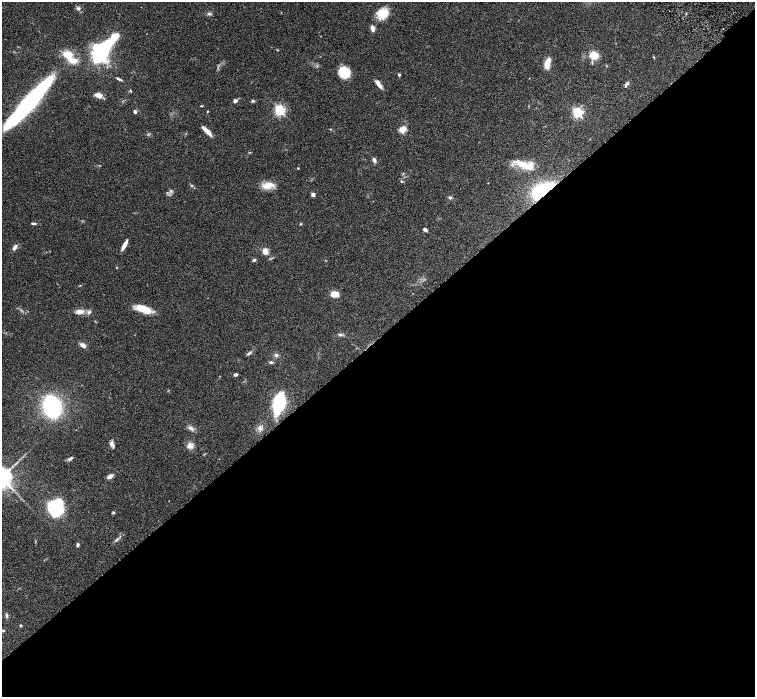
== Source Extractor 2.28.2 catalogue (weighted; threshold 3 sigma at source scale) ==
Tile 15 of 4 x 4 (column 3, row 4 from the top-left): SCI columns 3016-4520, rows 305-1694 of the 6028 x 6026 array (HDU 1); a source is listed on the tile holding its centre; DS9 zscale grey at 2 x 2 block average (1 PNG px = mean of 2 x 2 image px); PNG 757 x 699 px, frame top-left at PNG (2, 2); no overlay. Shown black and unused: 52% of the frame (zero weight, under 3 of 6 exposures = <1% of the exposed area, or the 3 px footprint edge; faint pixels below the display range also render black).
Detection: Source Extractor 2.28.2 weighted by HDU 2 'WHT'; one run over the whole footprint, this tile lists its part. Background 0.0806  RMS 0.0041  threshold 0.0169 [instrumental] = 3 sigma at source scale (4.09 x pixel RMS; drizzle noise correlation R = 1.36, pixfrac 0.8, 0.05/0.05 arcsec/px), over >= 5 px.
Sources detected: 75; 2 inside a brighter object's white glare — not listed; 3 inside a brighter listed object's ellipse — not listed separately; the other 70 listed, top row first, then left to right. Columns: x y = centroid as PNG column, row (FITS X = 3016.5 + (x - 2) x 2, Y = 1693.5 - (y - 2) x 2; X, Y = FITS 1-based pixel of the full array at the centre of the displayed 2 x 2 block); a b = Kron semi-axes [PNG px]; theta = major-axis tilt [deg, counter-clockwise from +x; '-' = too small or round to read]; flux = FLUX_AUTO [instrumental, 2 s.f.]
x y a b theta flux
78 8 5 5 - 2
382 13 12 11 - 15
209 14 5 4 - 1.6
372 28 6 4 -76 5.2
277 50 3 2 - 0.5
102 51 25 11 56 87
68 54 11 9 -14 12
594 55 7 6 - 16
547 63 12 5 78 9.9
344 72 8 7 - 31
399 75 4 3 - 1.1
118 79 7 3 -28 1.9
627 83 5 5 - 1.8
379 84 12 4 -57 4.8
130 91 4 2 - 0.78
98 95 7 4 -17 7.1
235 101 3 3 - 3.6
253 101 5 3 - 1.5
29 104 55 10 49 220
201 106 3 3 - 0.67
280 110 4 3 - 140
135 111 4 3 - 2
207 112 3 2 - 0.59
577 113 4 3 - 120
330 129 3 2 - 0.58
403 129 7 6 - 7.4
206 131 13 3 -44 7.4
374 160 6 4 -69 2.4
524 165 22 8 -16 18
298 168 3 2 - 0.56
401 181 3 3 - 0.74
268 185 15 8 13 10
191 186 3 3 - 0.86
543 190 25 12 31 55
171 191 4 3 - 1.2
313 194 2 2 - 7.8
450 197 5 4 - 1.3
33 223 6 2 -6 1.5
425 230 4 3 - 2.3
124 245 11 3 62 6.1
15 247 7 4 55 3.3
265 251 8 6 -79 6.1
254 260 5 3 - 1.3
116 268 3 2 - 0.43
80 285 4 2 - 0.51
334 294 7 5 -8 12
143 309 19 8 -21 15
79 311 9 5 -1 6.3
89 312 6 4 49 2.1
340 335 6 4 1 1.6
83 345 5 3 - 5.1
249 353 10 3 31 1.6
276 355 5 5 - 1.8
271 362 5 3 - 1.5
235 375 4 3 - 2.4
279 403 17 8 78 67
52 407 12 9 -73 170
191 428 8 5 -22 2.8
260 428 7 5 -50 2.9
112 444 9 5 -64 3
190 446 9 8 - 5.1
70 458 7 3 26 2.1
110 476 6 4 28 4.4
56 508 12 11 - 89
113 512 4 3 - 0.92
117 540 7 3 45 1.9
78 544 4 3 - 2
6 615 6 4 -87 1.8
20 625 3 3 - 0.89
3 630 4 3 - 0.79
Overlapping masked pixels (flux is a lower limit): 1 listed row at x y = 543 190